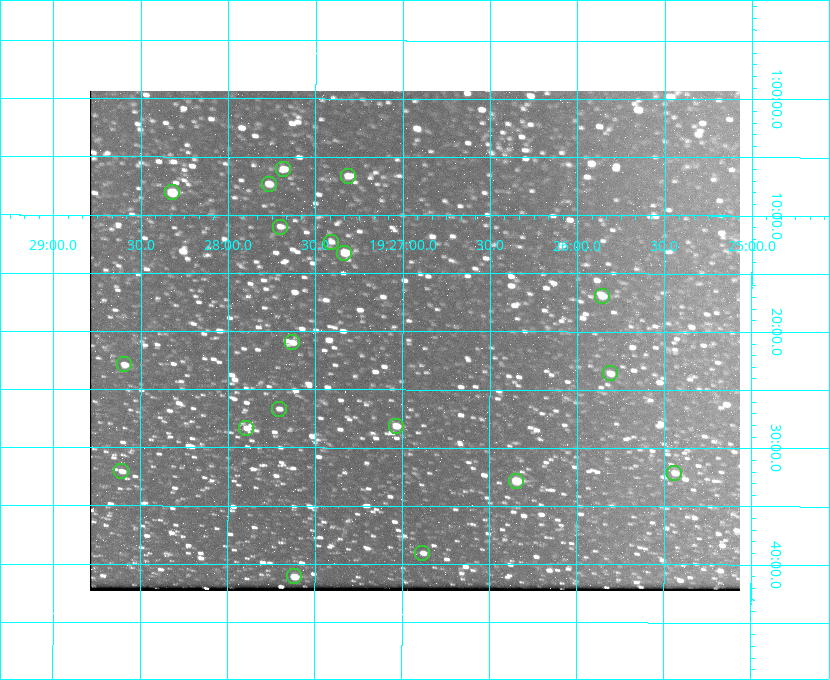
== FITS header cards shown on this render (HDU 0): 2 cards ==
NAXIS1  =                  650 / Width of table row in bytes
NAXIS2  =                  500 / Number of rows in table

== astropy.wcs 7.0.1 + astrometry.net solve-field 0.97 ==
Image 650 x 500 px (HDU 0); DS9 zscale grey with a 90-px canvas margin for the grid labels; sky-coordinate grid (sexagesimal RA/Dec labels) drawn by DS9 from the SOLVED WCS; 19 Tycho-2 reference stars matched to detected sources circled (green)
Header WCS: none
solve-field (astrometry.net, Tycho-2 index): SOLVED blind (the file carries no WCS)
Solved WCS: RA---TAN-SIP/DEC--TAN-SIP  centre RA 19:26:56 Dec +01:21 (291.73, +1.35 deg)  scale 5.16 arcsec/px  FOV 55.8' x 43.0'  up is +180 deg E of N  parity flipped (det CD > 0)
(file carries no celestial WCS; the grid is the blind solution)
Tycho-2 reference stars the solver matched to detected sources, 19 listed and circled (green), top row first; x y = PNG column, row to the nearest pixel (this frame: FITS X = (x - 90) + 1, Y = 500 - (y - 91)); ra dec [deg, ICRS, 3 dp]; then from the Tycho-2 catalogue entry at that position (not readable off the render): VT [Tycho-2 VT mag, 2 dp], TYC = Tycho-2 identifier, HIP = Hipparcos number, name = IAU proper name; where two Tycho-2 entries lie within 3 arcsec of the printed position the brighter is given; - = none
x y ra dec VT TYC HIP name
283 169 291.921 +1.101 10.89 465-1942-1 - -
348 176 291.829 +1.111 10.78 465-2030-1 - -
269 184 291.942 +1.122 10.76 465-1161-1 - -
172 192 292.081 +1.135 10.24 465-979-1 - -
280 227 291.926 +1.184 11.49 465-1994-1 - -
331 242 291.853 +1.206 11.17 465-1444-1 - -
344 253 291.833 +1.221 9.77 465-1968-1 - -
602 296 291.465 +1.282 11.06 465-140-1 - -
292 342 291.908 +1.350 10.94 465-1840-1 - -
124 364 292.148 +1.381 10.77 465-611-1 - -
610 373 291.453 +1.393 11.17 465-261-1 - -
279 409 291.927 +1.444 11.17 465-873-1 - -
396 426 291.759 +1.468 10.00 465-530-1 - -
246 428 291.973 +1.472 10.69 465-577-1 - -
121 471 292.152 +1.534 10.91 465-857-1 - -
674 473 291.360 +1.535 11.71 465-397-1 - -
516 481 291.587 +1.547 9.51 465-596-1 - -
422 553 291.720 +1.651 11.47 465-675-1 - -
294 576 291.905 +1.685 9.70 465-808-1 - -